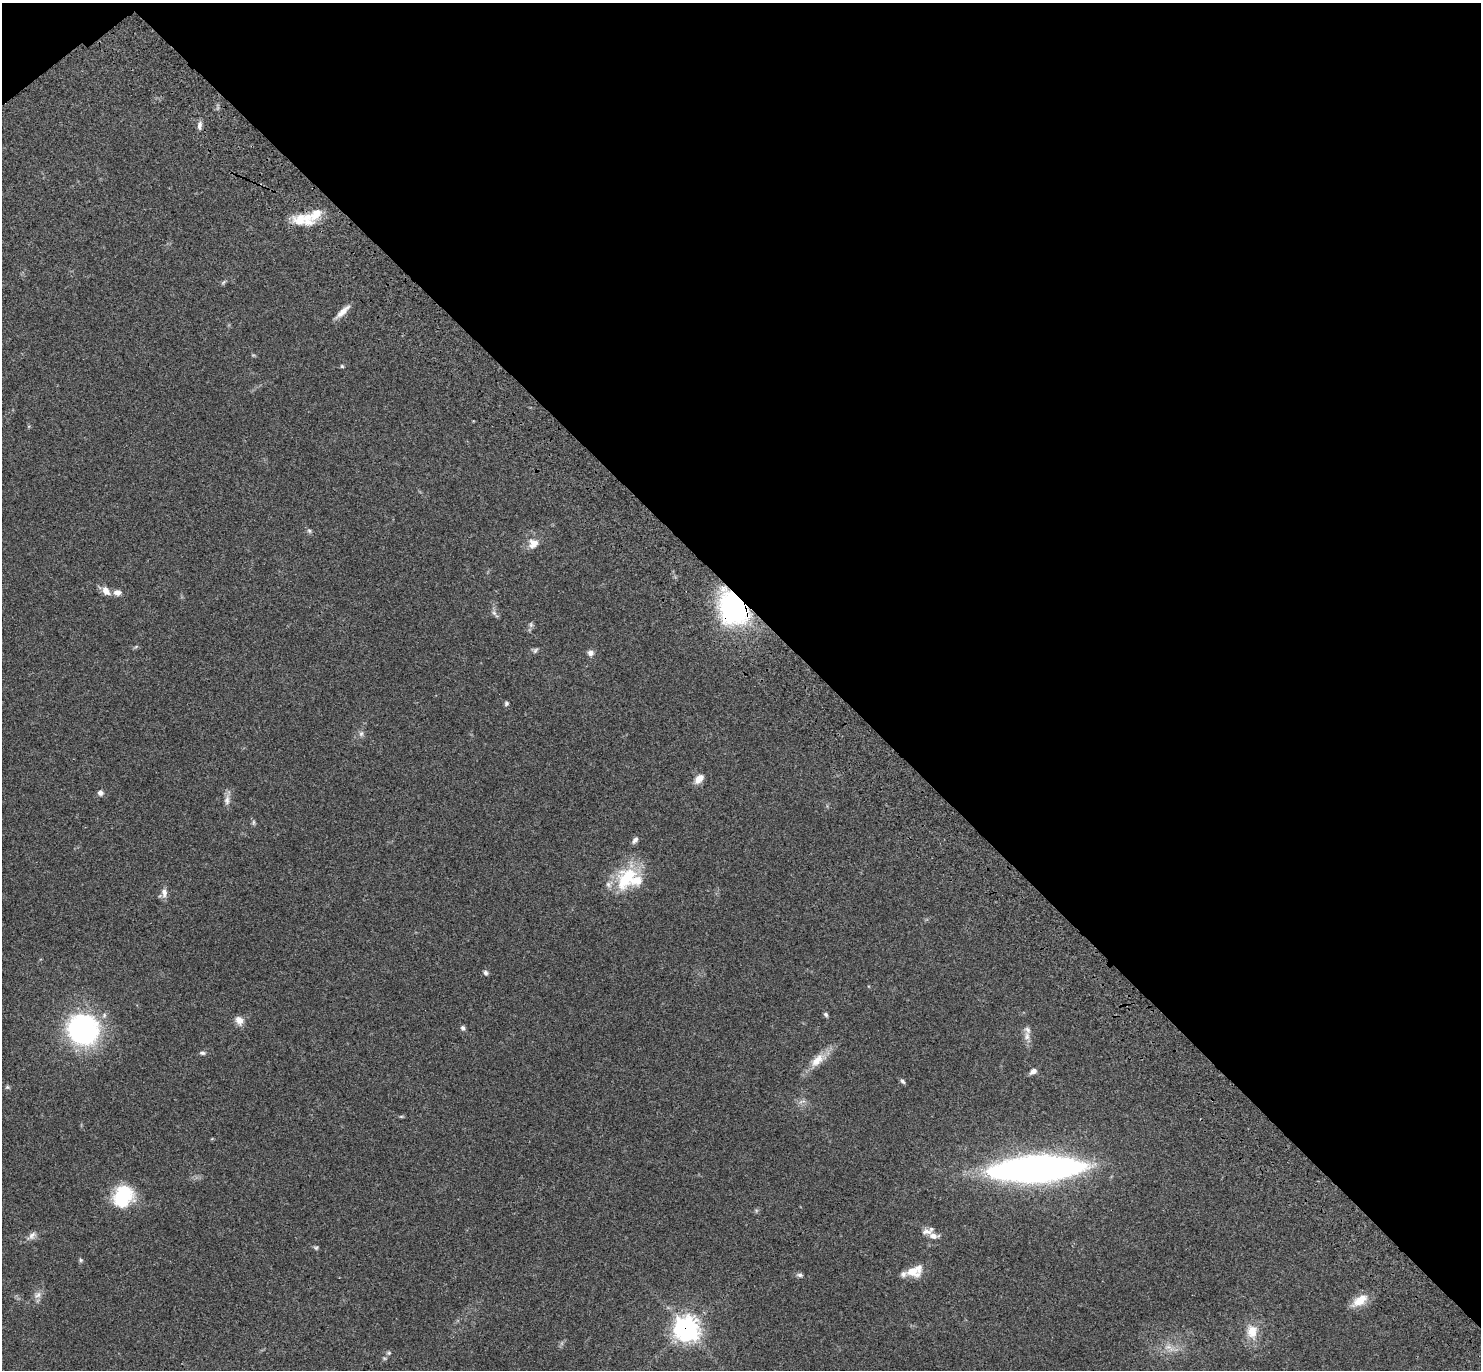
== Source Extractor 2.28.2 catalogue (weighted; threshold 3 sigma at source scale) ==
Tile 3 of 4 x 4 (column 3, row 1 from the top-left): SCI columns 3056-4534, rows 4353-5720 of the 6121 x 6108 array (HDU 1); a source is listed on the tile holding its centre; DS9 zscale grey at full resolution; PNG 1483 x 1372 px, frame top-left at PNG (2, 3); no overlay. Shown black and unused: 45% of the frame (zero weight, under 3 of 4 exposures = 6% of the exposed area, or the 3 px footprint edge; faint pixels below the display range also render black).
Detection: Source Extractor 2.28.2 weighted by HDU 2 'WHT'; one run over the whole footprint, this tile lists its part. Background 0.0502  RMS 0.0054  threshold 0.0242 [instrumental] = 3 sigma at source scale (4.5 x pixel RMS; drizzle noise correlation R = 1.50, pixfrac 1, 0.05/0.05 arcsec/px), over >= 5 px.
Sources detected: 61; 2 too faint to see at this stretch — not listed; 6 inside a brighter listed object's ellipse — not listed separately; the other 53 listed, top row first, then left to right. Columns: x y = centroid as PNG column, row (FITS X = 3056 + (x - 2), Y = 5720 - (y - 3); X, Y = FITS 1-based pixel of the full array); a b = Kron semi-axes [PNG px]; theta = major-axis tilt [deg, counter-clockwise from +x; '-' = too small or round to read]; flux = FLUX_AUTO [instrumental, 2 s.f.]
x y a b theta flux
199 125 11 5 87 2.2
303 219 31 15 -2 14
223 283 9 4 50 0.89
343 311 21 6 43 4.7
342 366 5 5 - 0.7
309 531 8 5 -49 1.1
533 543 14 13 - 5.8
106 591 11 8 -53 4.5
117 592 9 7 -5 3.1
734 607 31 25 -63 110
495 613 13 5 -54 1.6
531 625 8 6 90 1.3
136 647 7 5 31 0.81
535 650 8 7 - 1.3
590 653 8 8 - 2.2
506 703 6 5 - 1
361 734 8 6 89 1.6
699 779 12 8 48 4.9
100 793 8 7 - 2
227 799 22 6 81 3.1
253 823 8 5 84 1
635 840 9 6 56 2
627 878 36 22 55 27
164 893 13 7 -86 3.3
486 973 7 6 - 1.2
826 1015 7 5 -52 1.1
239 1020 11 9 -52 4.5
463 1028 6 6 - 1.3
82 1029 25 23 -39 130
1027 1036 13 8 87 3.3
202 1053 8 6 -6 1.3
818 1060 27 12 40 9.1
1033 1071 7 5 34 2.9
902 1081 8 5 -50 1.1
7 1087 6 5 - 0.82
802 1101 11 3 15 1.4
401 1116 7 4 8 0.66
1037 1169 54 14 3 480
123 1196 21 18 56 33
756 1211 6 5 - 0.86
931 1229 8 6 64 1.2
32 1235 12 9 47 2.6
933 1236 12 7 -7 3.3
316 1248 6 5 - 0.9
81 1260 7 5 -50 0.81
914 1271 18 11 15 9.9
800 1275 8 6 -7 1.4
37 1295 12 8 24 2.8
1360 1301 21 11 34 8.6
686 1329 9 8 - 450
1252 1331 19 14 -83 10
1168 1347 37 7 -19 6.7
389 1353 7 5 20 0.91
Overlapping masked pixels (flux is a lower limit): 2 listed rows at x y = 734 607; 686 1329